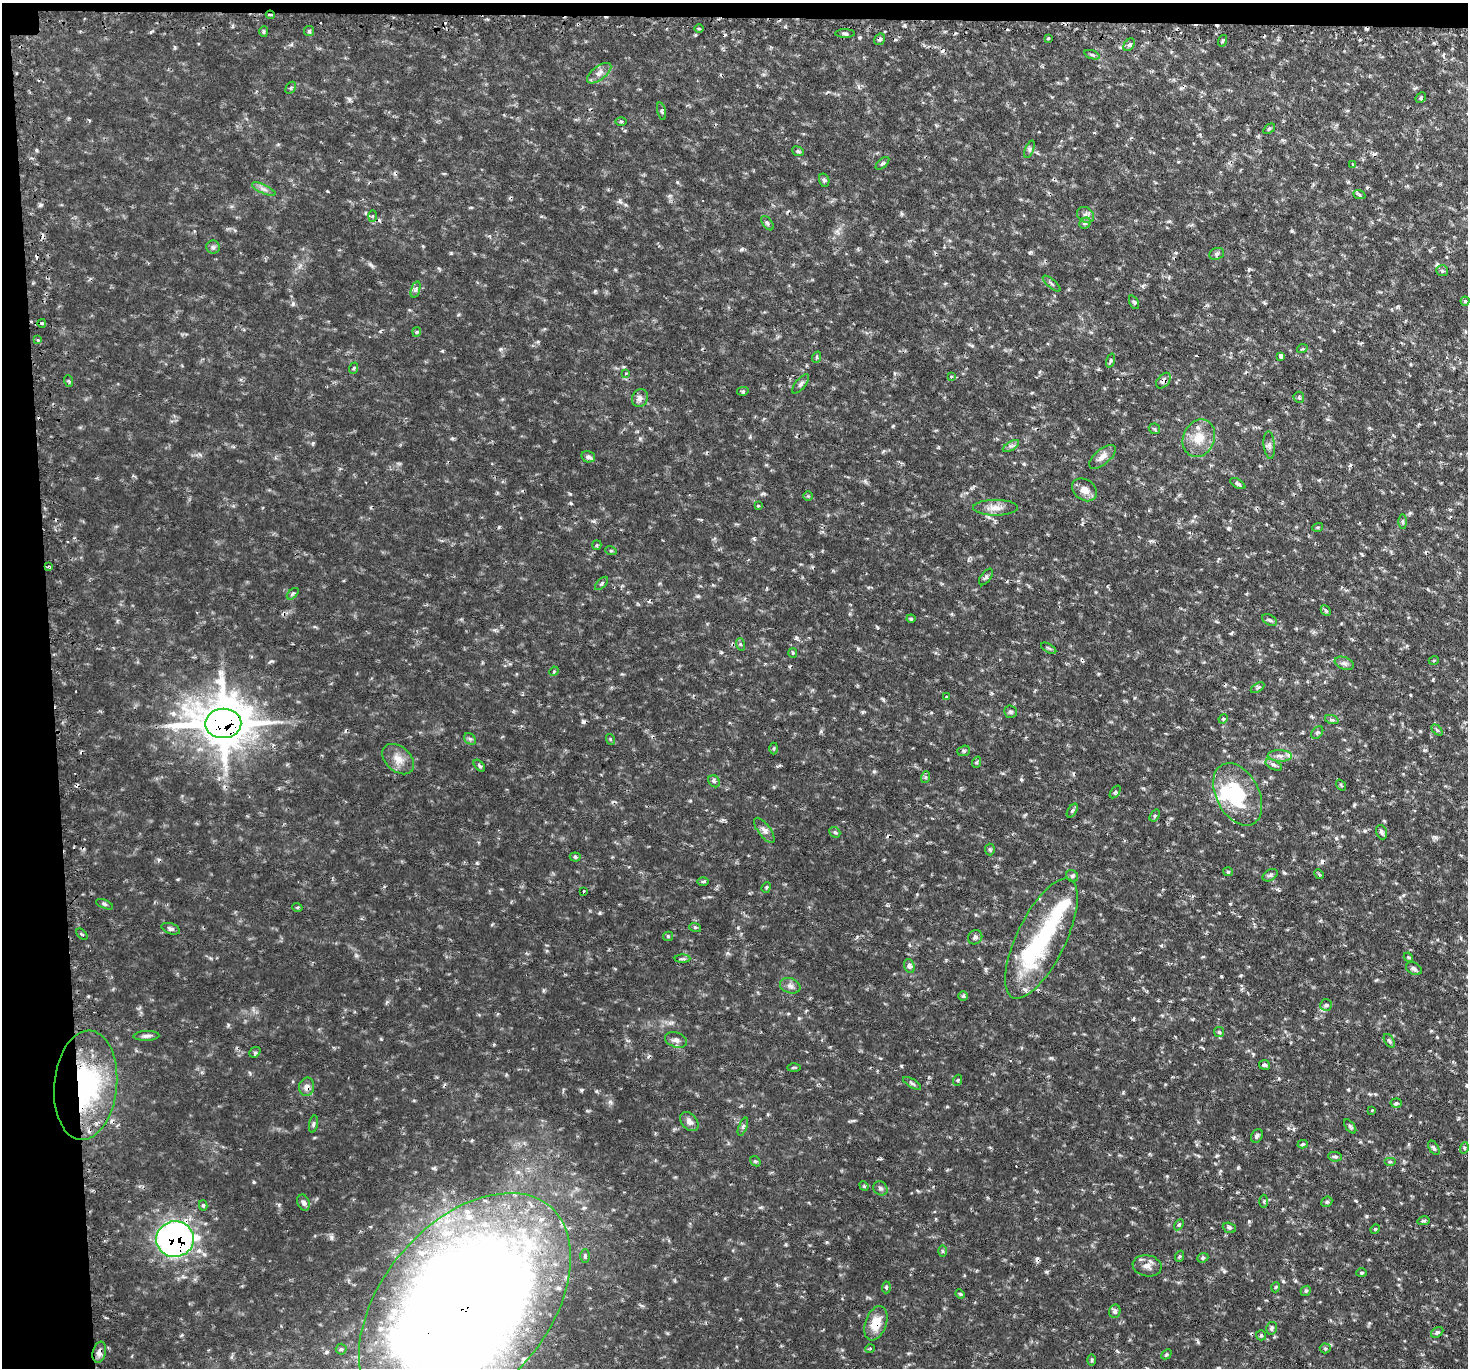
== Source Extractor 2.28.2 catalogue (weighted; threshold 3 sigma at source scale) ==
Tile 1 of 3 x 3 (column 1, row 1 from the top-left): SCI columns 28-1493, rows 2877-4242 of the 4449 x 4416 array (HDU 1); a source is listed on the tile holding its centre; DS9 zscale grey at full resolution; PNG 1470 x 1370 px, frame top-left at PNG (2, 3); each listed source drawn as its Kron ellipse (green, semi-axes under 4 px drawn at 4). Shown black and unused: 5% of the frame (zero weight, under 2 of 3 exposures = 4% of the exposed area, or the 3 px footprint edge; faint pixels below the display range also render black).
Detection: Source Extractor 2.28.2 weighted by HDU 2 'WHT'; one run over the whole footprint, this tile lists its part. Background 0.106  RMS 0.0079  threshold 0.0357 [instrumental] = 3 sigma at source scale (4.5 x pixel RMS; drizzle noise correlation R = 1.50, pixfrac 1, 0.05/0.05 arcsec/px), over >= 5 px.
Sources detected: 216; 4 inside a brighter object's white glare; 22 cosmic-ray / hot-pixel residue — neither listed nor drawn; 4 inside a brighter listed object's ellipse — not listed separately; the other 186 listed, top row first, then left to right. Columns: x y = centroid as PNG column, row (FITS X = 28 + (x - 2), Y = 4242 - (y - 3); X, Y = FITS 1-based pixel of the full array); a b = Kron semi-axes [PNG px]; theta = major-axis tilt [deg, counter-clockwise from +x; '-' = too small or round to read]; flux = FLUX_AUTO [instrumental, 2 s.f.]
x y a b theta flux
270 15 4 3 - 1.9
699 28 4 3 - 0.88
264 31 5 4 - 1.6
309 31 5 5 - 1.2
845 33 10 3 -1 1.6
1048 38 4 3 - 0.81
880 39 6 5 - 2.1
1222 41 6 3 71 1.1
1129 45 7 4 52 1.8
1092 55 8 4 -18 1.5
599 73 14 7 37 4.8
291 88 6 4 58 1.3
1421 98 6 4 46 1.4
662 111 9 3 -77 1.2
621 121 5 3 - 1.1
1269 129 7 3 36 1.2
1029 149 9 3 68 1.4
798 151 6 4 -22 1.4
882 163 8 4 41 1.5
1352 164 4 3 - 1.2
824 180 7 5 -73 1.4
264 189 13 4 -25 2.9
1359 194 6 4 -21 1.5
1086 215 9 7 -38 3
372 216 6 4 88 1.2
767 223 8 4 -51 2
1085 223 6 5 - 1.6
213 247 6 6 - 1.8
1217 254 8 6 22 1.8
1442 271 6 5 - 1.2
1052 284 11 3 -40 1.5
416 289 8 3 71 1.6
1465 301 4 4 - 1.2
1134 302 7 4 -63 1.3
42 323 4 3 - 2.4
417 332 4 4 - 0.9
38 340 4 4 - 1
1302 349 5 3 - 0.9
1281 356 4 3 - 29
817 357 6 3 72 0.93
1111 360 7 3 71 1.1
354 368 6 3 71 1.1
626 373 4 2 - 0.71
951 377 4 3 - 1.8
69 381 6 3 -70 0.98
1163 381 9 5 49 3
801 384 12 5 51 2.2
743 391 6 4 11 1
1299 397 6 5 - 1.3
640 398 9 7 69 3.9
1154 429 6 5 - 1.1
1199 438 19 15 66 16
1269 445 14 5 -84 2.8
1011 446 9 3 31 1.9
588 457 7 5 -15 2.4
1102 457 16 7 40 5.3
1238 484 8 4 -31 1.7
1084 490 13 10 -36 7.1
808 496 5 5 - 1
758 506 3 3 - 0.69
996 508 22 8 0 7.5
1403 522 7 4 -89 1.3
1318 527 5 3 - 0.89
597 545 5 4 - 1
611 551 6 3 -17 0.9
49 566 3 2 - 1.9
986 577 9 5 53 1.7
602 583 8 4 45 1.3
293 594 7 4 44 1.4
1326 611 6 4 -45 1.3
911 619 4 4 - 0.97
1269 620 8 5 -27 1.6
740 644 6 4 -71 1.1
1049 648 8 4 -31 1.2
793 653 5 4 - 1.1
1434 660 5 3 - 0.69
1344 663 10 6 -21 2.6
554 671 5 4 - 0.86
1257 688 7 4 31 1.4
946 697 4 3 - 0.62
1011 712 6 6 - 1.6
1223 719 5 4 - 0.91
1332 720 7 4 -19 1.3
223 723 18 14 1 3000
1437 730 6 4 -45 1.2
1317 732 7 5 49 1.5
470 739 7 5 -42 1.5
610 739 5 3 - 0.81
774 748 6 3 89 0.93
964 751 6 5 - 1.3
1280 756 12 6 -2 3.5
398 759 18 12 -42 9.1
977 762 6 3 70 1
1274 765 9 4 -26 1.9
479 766 7 4 -46 1.5
926 777 6 4 70 1.2
714 781 6 5 - 2.6
1341 785 6 3 -54 0.96
1115 792 7 4 53 1.3
1238 794 33 21 -62 42
1072 811 7 4 58 1.6
1155 815 6 4 55 1.3
764 830 15 6 -53 3.7
835 832 6 5 - 1.3
1382 832 7 5 -69 2
990 850 6 5 - 1.2
575 857 5 4 - 1.2
1228 872 5 4 - 1
1319 874 5 4 - 0.91
1270 875 8 5 32 1.8
1072 876 6 5 - 1.6
703 881 6 4 1 1.2
766 887 5 4 - 1.1
584 891 3 2 - 1.5
105 904 9 3 -22 1.3
297 907 5 3 - 0.92
695 927 6 4 -18 1
171 929 9 5 -19 2.4
82 934 7 2 -45 0.85
668 936 5 4 - 1
975 937 7 7 - 2.2
1041 938 66 24 64 79
1408 957 5 3 - 0.91
683 959 8 4 0 1.4
909 966 7 5 -69 2.9
1414 969 8 6 -28 2.1
790 986 10 7 -19 3.4
963 996 5 5 - 1.1
1326 1005 6 6 - 1.7
1219 1032 5 5 - 1.3
146 1036 13 5 3 2.6
676 1040 11 7 -18 3.5
1389 1041 7 4 -58 1.7
255 1052 6 4 40 1.5
1264 1065 5 5 - 1.5
794 1068 6 3 1 0.93
958 1080 5 3 - 0.95
912 1083 10 4 -32 1.6
86 1085 55 31 85 120
307 1087 9 7 77 4.2
1396 1103 5 4 - 1.2
1372 1110 3 3 - 0.72
689 1122 11 7 -48 3.9
313 1124 8 3 80 1.6
743 1127 9 3 68 1.5
1350 1127 8 4 -53 1.5
1257 1136 7 5 58 1.8
1303 1144 5 4 - 1.2
1434 1148 8 4 -58 1.8
1464 1148 6 3 72 0.98
1335 1157 7 5 -7 1.6
755 1161 6 4 -41 1.1
1390 1162 6 4 0 0.92
864 1186 5 4 - 1.1
880 1188 7 6 - 2.1
1264 1201 6 3 89 1
1327 1202 6 5 - 1.4
303 1203 8 6 -68 2.9
203 1205 5 4 - 1.4
1423 1221 6 4 12 1.4
1179 1225 6 4 57 1
1229 1228 7 5 -21 1.4
1375 1229 5 4 - 0.96
175 1239 19 18 - 310
942 1251 6 4 -88 1.2
585 1256 7 5 89 1.5
1180 1256 6 3 70 1.1
1203 1258 6 4 22 1.2
1147 1266 14 10 -10 5.8
1361 1273 5 4 - 0.97
886 1287 6 4 86 1.5
1276 1287 5 3 - 0.8
1306 1291 5 4 - 1.1
960 1294 5 4 - 1
465 1306 131 82 49 2300
1115 1311 7 5 76 2.9
876 1323 18 10 70 14
1271 1328 6 5 - 2
1437 1332 7 4 37 1.5
1261 1335 5 5 - 1.1
1325 1348 5 5 - 1.2
341 1349 5 5 - 1.4
870 1349 5 3 - 0.77
99 1352 11 6 76 3.9
1166 1354 6 3 43 1.1
1092 1360 6 3 90 1.1
Overlapping masked pixels (flux is a lower limit): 10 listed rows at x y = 270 15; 880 39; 1163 381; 223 723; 86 1085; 307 1087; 175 1239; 465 1306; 876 1323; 99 1352
Isophote crosses this tile's border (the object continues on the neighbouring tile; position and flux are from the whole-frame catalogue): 1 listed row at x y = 465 1306
Unlisted compact peaks at least as high as the median listed source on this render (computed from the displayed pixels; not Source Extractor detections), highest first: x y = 293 304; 600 913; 40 205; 874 771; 1249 1221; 451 253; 799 1018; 901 1066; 499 527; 477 863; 742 249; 1283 1281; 271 661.